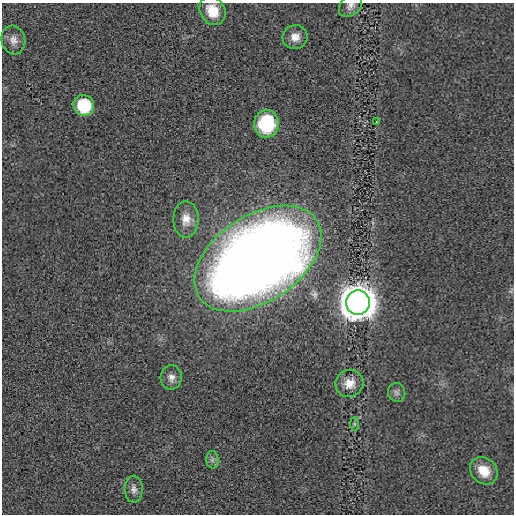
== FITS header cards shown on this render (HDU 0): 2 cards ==
NAXIS1  =                  512 / length of data axis 1
NAXIS2  =                  512 / length of data axis 2

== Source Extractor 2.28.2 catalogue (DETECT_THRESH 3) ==
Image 512 x 512 px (HDU 0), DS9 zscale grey, 1 PNG px = 1 image px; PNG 516 x 516 px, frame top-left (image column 1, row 512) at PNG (2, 3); each listed source drawn as its Kron ellipse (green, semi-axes under 4 px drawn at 4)
Background -2.01e-04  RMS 0.0034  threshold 0.0103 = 3 sigma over >= 5 px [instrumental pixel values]
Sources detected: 17; all 17 listed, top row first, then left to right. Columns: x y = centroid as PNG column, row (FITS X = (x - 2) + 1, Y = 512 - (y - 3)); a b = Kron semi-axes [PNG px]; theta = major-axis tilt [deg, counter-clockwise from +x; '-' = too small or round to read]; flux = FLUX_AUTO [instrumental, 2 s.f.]
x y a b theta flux
350 6 13 9 42 1.3
212 11 15 12 -59 5
295 37 12 12 - 2.3
13 40 14 12 -76 1.8
84 105 10 10 - 11
376 121 3 2 - 0.19
266 124 14 12 87 14
186 219 18 12 -90 2.9
258 259 70 43 33 390
358 302 12 12 - 760
171 377 12 10 87 1.6
349 383 14 13 - 3.3
397 392 9 8 - 0.83
354 424 7 4 -89 0.35
212 460 8 6 -85 0.84
484 471 15 12 -43 4
134 489 13 9 -88 1.3
At the frame edge (FLAGS 8, measured only in part): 1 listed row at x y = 350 6